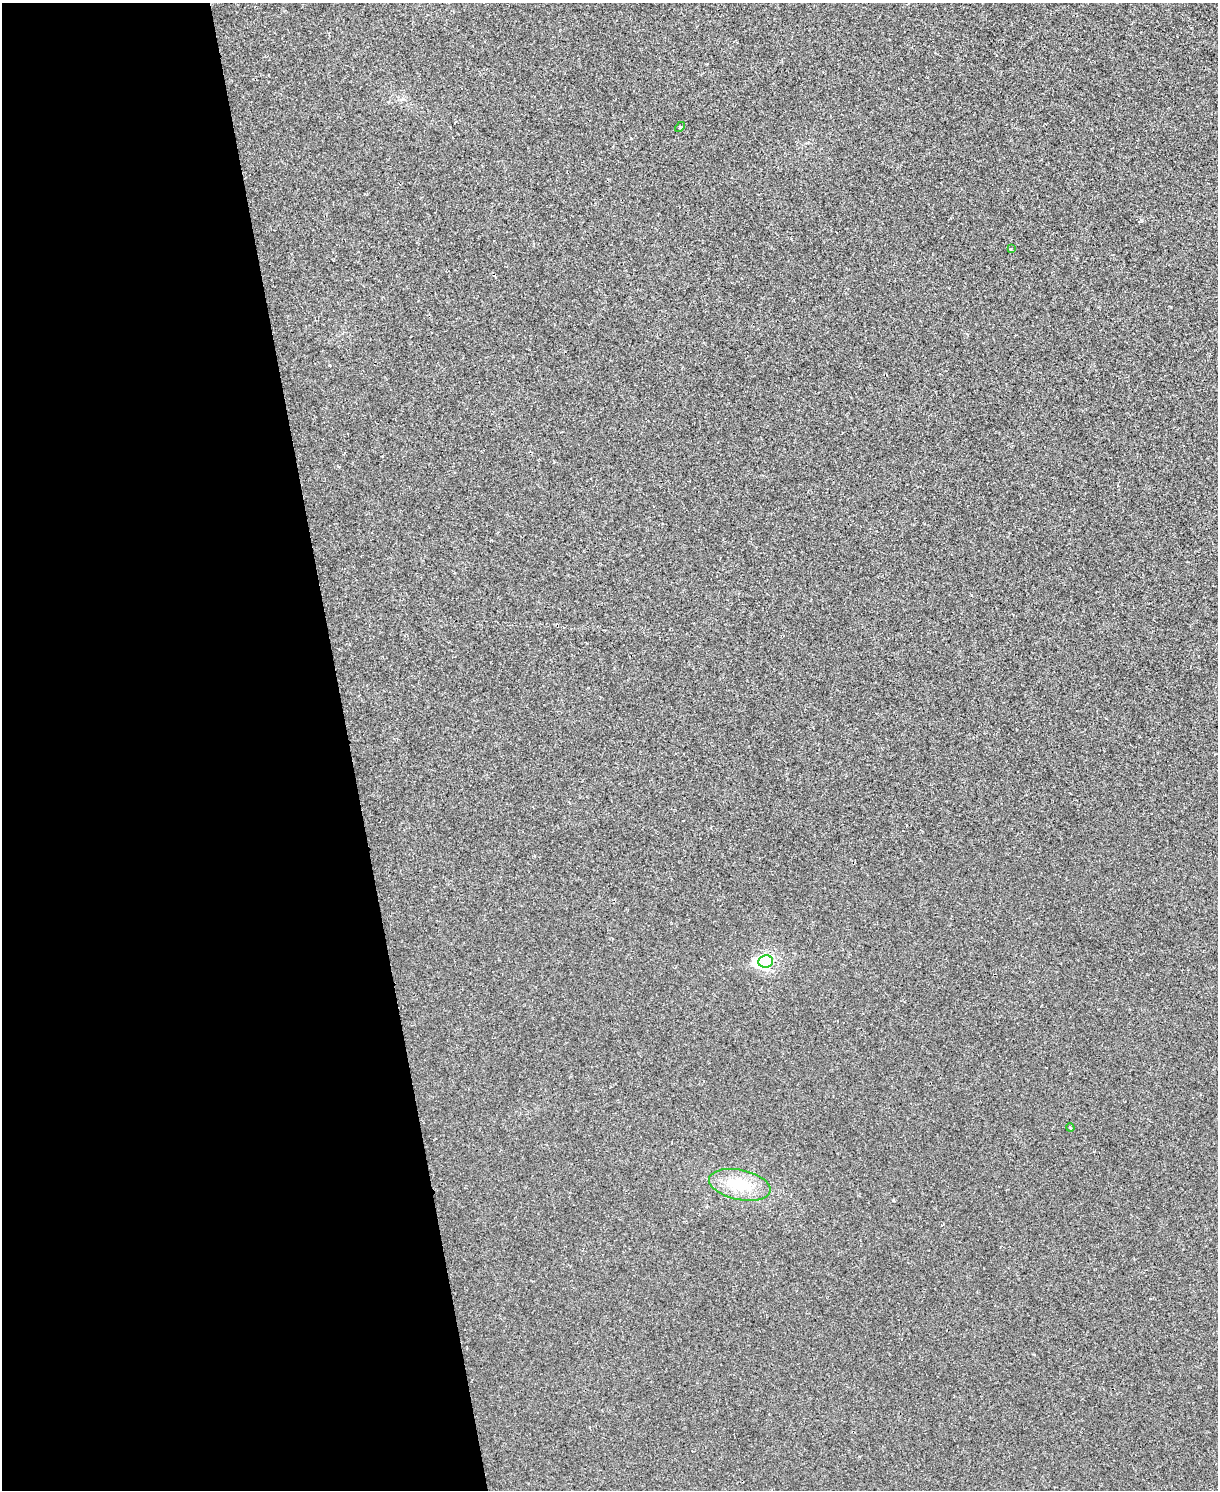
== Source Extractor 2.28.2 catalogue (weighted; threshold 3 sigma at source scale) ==
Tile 5 of 4 x 3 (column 1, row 2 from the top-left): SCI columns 1-1216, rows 1622-3109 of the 4865 x 4846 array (HDU 1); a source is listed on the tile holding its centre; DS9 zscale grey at full resolution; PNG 1220 x 1492 px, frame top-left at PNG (2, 3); each listed source drawn as its Kron ellipse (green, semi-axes under 4 px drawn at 4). Shown black and unused: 29% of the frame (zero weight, under 2 of 3 exposures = <1% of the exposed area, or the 3 px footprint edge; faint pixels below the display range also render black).
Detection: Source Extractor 2.28.2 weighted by HDU 2 'WHT'; one run over the whole footprint, this tile lists its part. Background 0.00171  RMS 0.0034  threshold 0.0153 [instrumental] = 3 sigma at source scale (4.5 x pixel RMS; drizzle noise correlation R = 1.50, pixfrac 1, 0.05/0.05 arcsec/px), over >= 5 px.
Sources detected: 5; all 5 listed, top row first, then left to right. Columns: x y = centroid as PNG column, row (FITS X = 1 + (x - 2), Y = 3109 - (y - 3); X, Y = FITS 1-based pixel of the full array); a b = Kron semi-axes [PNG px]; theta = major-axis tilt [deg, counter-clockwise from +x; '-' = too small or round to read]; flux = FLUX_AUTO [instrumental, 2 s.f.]
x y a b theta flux
680 127 6 3 43 0.4
1011 249 4 3 - 0.46
766 961 7 6 - 82
1070 1128 4 3 - 0.38
740 1185 31 15 -12 11